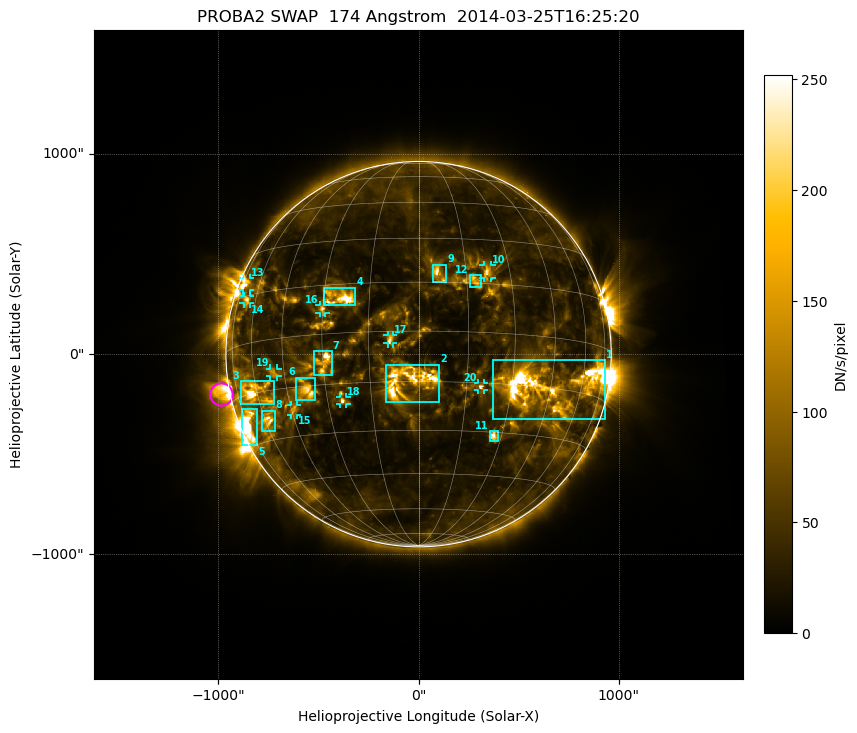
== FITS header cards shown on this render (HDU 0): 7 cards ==
TELESCOP= 'PROBA2  '           / satellite name
INSTRUME= 'SWAP    '           / instrument name
WAVELNTH=                  174 / [Angstrom] bandpass peak response
DATE-OBS= '2014-03-25T16:25:20.693' / UTC time of observation
CTYPE1  = 'HPLN-TAN'           / WCS axis X
CTYPE2  = 'HPLT-TAN'           / WCS axis Y
BUNIT   = 'DN/s/pixel'         / unit of physical value

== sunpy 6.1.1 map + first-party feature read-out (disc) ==
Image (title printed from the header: PROBA2 SWAP  174 Angstrom  2014-03-25T16:25:20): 1024 x 1024 px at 3.16 arcsec/px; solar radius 962 arcsec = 304 px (full disc in frame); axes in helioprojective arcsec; data unit DN/s/pixel (BUNIT, on the colour bar)
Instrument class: DISC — disc imager (sunpy class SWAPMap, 174 A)
Bright regions (active regions / flare kernels): reference = the median radial profile (limb darkening/brightening removed); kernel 9 px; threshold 5 sigma = 78.5 DN/s/pixel over a disc level ~32.8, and >= 1.15x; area >= 9 px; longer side >= 7 px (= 22 arcsec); searched inside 0.97 R_sun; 29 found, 20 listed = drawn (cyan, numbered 1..; 9 of them under ~43 arcsec drawn as corner ticks so the feature stays visible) (cap 20 boxes per figure: the strongest are kept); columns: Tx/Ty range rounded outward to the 10 arcsec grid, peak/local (2 s.f.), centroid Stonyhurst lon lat
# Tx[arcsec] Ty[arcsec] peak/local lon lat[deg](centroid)
1 370..930 -330..-30 10 +44 -15
2 -170..110 -240..-50 8.2 -3 -15
3 -890..-720 -250..-130 7.5 -61 -15
4 -470..-310 240..340 7.1 -25 +11
5 -890..-800 -460..-270 6.6 -72 -23
6 -610..-510 -230..-110 6.9 -37 -16
7 -530..-430 -110..20 6.4 -30 -8
8 -780..-710 -390..-280 6.2 -58 -24
9 70..140 360..450 6.5 +6 +18
10 320..370 380..450 5.5 +22 +19
11 350..400 -440..-380 6.3 +27 -31
12 250..310 330..400 3.9 +18 +16
13 -880..-840 320..380 4.5 -70 +19
14 -880..-840 250..290 3.8 -66 +14
15 -640..-600 -310..-250 4.8 -44 -22
16 -500..-460 200..250 4.7 -30 +8
17 -160..-130 50..100 3.6 -8 -2
18 -400..-360 -250..-210 4.7 -25 -20
19 -740..-700 -110..-70 4.6 -50 -10
20 290..330 -180..-140 5.1 +20 -16
Off-limb structures (1.02-1.3 R_sun): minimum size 162 px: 2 found; the strongest spans PA ~65..140 deg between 1.02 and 1.3 R_sun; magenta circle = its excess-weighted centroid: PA ~100 deg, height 1.04 R_sun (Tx ~-990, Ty ~-200 arcsec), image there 3.6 x the reference